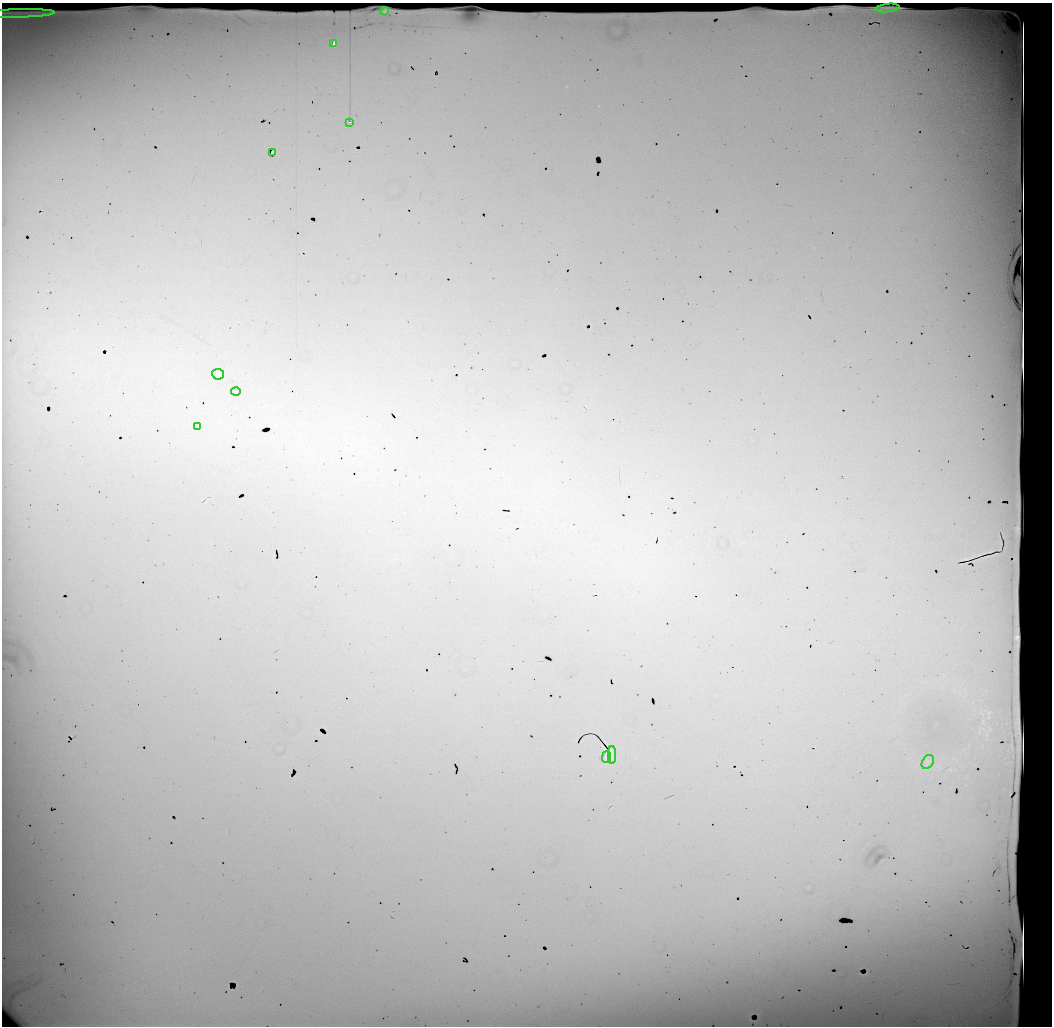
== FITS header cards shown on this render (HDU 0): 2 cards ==
NAXIS1  =                 1050 / length of data axis 1
NAXIS2  =                 1024 / length of data axis 2

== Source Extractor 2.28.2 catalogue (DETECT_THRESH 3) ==
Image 1050 x 1024 px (HDU 0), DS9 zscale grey, 1 PNG px = 1 image px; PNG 1054 x 1028 px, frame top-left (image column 1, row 1024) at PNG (2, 3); each listed source drawn as its Kron ellipse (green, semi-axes under 4 px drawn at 4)
Background 26300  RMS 110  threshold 334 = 3 sigma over >= 5 px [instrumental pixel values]
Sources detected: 16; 4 with non-positive FLUX_AUTO (blend fragments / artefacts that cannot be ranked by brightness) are neither listed nor drawn; the other 12 listed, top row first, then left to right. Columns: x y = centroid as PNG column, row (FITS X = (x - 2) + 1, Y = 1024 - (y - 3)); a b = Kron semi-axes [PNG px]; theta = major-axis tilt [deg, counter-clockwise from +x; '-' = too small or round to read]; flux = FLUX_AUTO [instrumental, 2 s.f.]
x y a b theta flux
888 8 12 2 6 21000
385 11 4 3 - 7300
16 13 38 4 2 76000
334 43 3 3 - 46000
350 122 3 2 - 7300
273 152 3 3 - 8300
218 374 6 5 - 13000
236 392 5 3 - 8300
197 426 3 2 - 10000
612 755 9 2 -89 16000
606 757 6 2 76 7900
928 762 7 5 58 19000
At the frame edge (FLAGS 8, measured only in part): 1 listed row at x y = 16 13
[4 non-positive-flux detections neither listed nor drawn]